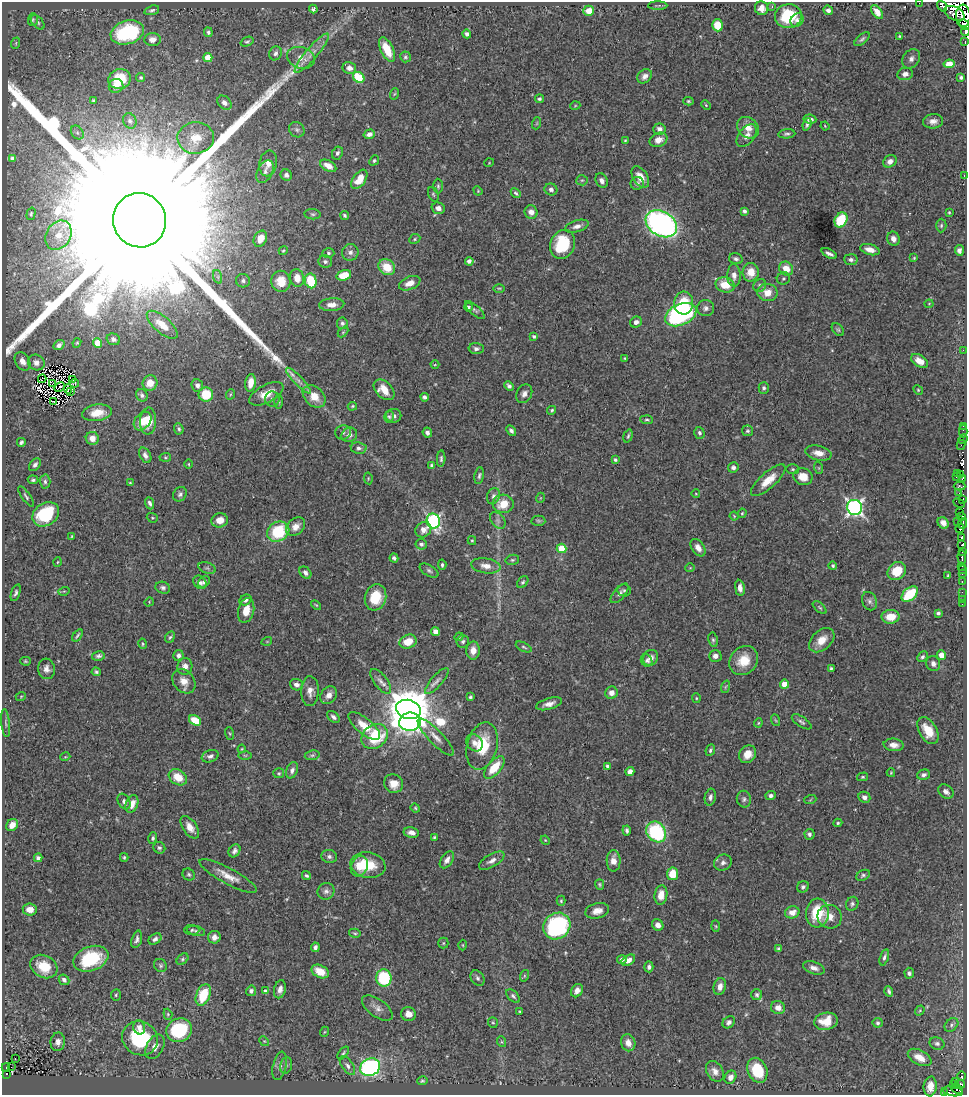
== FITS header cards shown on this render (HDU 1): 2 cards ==
NAXIS1  =                  965
NAXIS2  =                 1093

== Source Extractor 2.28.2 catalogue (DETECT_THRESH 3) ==
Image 965 x 1093 px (HDU 1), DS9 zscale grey, 1 PNG px = 1 image px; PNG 969 x 1097 px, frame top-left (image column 1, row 1093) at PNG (2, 2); each listed source drawn as its Kron ellipse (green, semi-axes under 4 px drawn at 4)
Background 0.636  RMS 0.018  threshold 0.0541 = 3 sigma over >= 5 px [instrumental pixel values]
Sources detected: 520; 15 with non-positive FLUX_AUTO (blend fragments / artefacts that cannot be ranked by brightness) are neither listed nor drawn; of the other 505, the 500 brightest by FLUX_AUTO listed and drawn (5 fainter detections omitted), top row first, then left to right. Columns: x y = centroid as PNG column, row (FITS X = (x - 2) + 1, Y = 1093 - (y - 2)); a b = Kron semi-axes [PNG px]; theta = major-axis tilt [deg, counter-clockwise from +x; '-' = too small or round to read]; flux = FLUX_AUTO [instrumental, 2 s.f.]
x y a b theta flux
919 3 2 2 - 3.6
658 6 9 4 1 1.8
942 6 6 4 -55 140
772 7 3 3 - 1.3
762 8 7 6 - 8.9
313 9 4 3 - 2.6
152 10 8 4 18 2.8
828 10 5 4 - 4
589 11 5 5 - 16
877 12 8 4 -54 7.9
954 13 11 6 -28 65
788 16 13 12 - 49
963 16 11 7 89 430
33 20 6 5 - 2
797 20 7 6 - 4.3
38 22 8 5 -46 3
964 24 6 4 -45 170
718 25 6 5 - 25
127 32 17 11 17 110
208 32 5 4 - 2.3
965 32 4 2 - 81
467 34 4 4 - 3.9
900 36 3 3 - 1.5
152 39 8 6 5 7.8
862 39 9 4 41 2.9
965 41 3 2 - 23
247 42 7 4 21 2
16 43 6 3 72 1.4
387 49 13 6 -64 28
275 53 7 6 - 3.9
312 53 25 6 50 13
405 57 5 5 - 2.2
208 58 4 4 - 19
301 58 14 10 -17 13
911 59 10 8 57 5.9
949 64 5 4 - 11
349 68 7 6 - 6.7
905 74 8 6 11 7
645 76 8 6 42 5.6
141 77 4 4 - 1.5
359 77 6 5 - 51
961 77 3 3 - 1.9
120 79 11 10 - 26
116 86 7 6 - 6.6
394 94 6 3 70 1.4
539 99 4 4 - 2.3
93 100 3 2 - 1.2
688 101 5 4 - 1.7
224 103 8 6 -43 5.3
706 105 5 3 - 1.1
575 106 5 3 - 1
810 119 6 4 -8 4
130 121 8 6 -63 4
933 121 10 7 6 6.7
537 123 6 4 72 1.4
807 124 6 3 71 2.7
825 126 4 3 - 1
748 128 12 9 -43 12
659 129 6 5 - 4.9
297 130 8 7 - 3.4
77 133 7 5 -54 3.2
369 134 6 4 17 5
787 134 8 4 6 2.8
747 135 13 7 52 8
196 138 18 16 6 20
625 140 3 2 - 1.1
658 140 9 6 24 9.4
337 153 7 5 64 3.4
12 159 4 4 - 3.3
374 160 5 4 - 1.7
890 161 7 5 34 5.9
268 163 13 9 78 11
489 163 5 3 - 0.9
328 166 8 5 -28 9.6
265 172 12 7 62 5.8
286 175 6 5 - 3.4
964 175 3 2 - 1.2
640 177 12 7 -58 15
359 179 11 6 55 19
582 180 5 5 - 2
602 181 7 6 - 5
637 183 6 6 - 3
438 186 7 5 -90 2.5
551 189 6 6 - 4
478 191 5 4 - 1.1
516 193 6 4 -43 2.4
433 194 8 5 -70 2
438 208 7 5 -17 7
744 211 4 4 - 2.7
531 212 7 6 - 6.6
949 212 3 3 - 1.3
31 214 6 4 75 1.6
313 214 8 5 -7 2.3
344 215 4 3 - 2
140 220 27 26 - 310000
841 220 8 6 63 54
661 224 17 12 -31 380
941 225 7 5 88 2.1
577 226 12 5 17 5.7
58 235 15 12 58 18
260 239 8 6 64 14
415 239 6 4 26 1.7
893 239 7 6 - 6.6
562 244 15 12 67 57
870 250 10 5 -16 9.6
959 250 5 4 - 3.8
283 251 4 3 - 1.7
350 252 8 8 - 5.2
328 253 6 4 -3 2
829 254 8 3 -27 4.2
914 258 4 3 - 1.1
736 259 7 5 -17 3.1
851 260 7 5 -6 3.4
469 261 4 4 - 5.6
325 262 7 6 - 3.2
387 267 9 7 -40 25
786 269 7 6 - 16
751 272 9 8 - 17
344 275 7 5 17 23
734 275 11 6 -88 7.5
218 277 7 4 -72 2.6
297 278 9 7 -80 11
783 278 7 6 - 2.6
243 281 7 6 - 3.8
281 281 10 9 - 19
311 281 7 5 -79 41
410 283 11 6 23 11
725 285 9 7 -14 24
760 285 7 6 - 2.7
499 288 6 3 0 1.4
767 292 10 8 -10 14
684 303 11 9 87 30
929 304 4 4 - 1.4
332 305 12 6 4 8.5
468 307 4 4 - 2.3
706 308 8 8 - 4.5
475 310 12 5 -41 3.1
681 315 16 10 24 220
636 322 6 5 - 4.5
342 323 6 5 - 2.8
162 325 19 8 -41 15
838 330 7 5 -48 2.3
343 332 6 4 45 1.3
534 336 4 3 - 2.3
113 339 7 6 - 4.6
77 343 5 4 - 1.5
97 343 5 4 - 30
59 345 6 4 38 4.3
476 349 7 5 0 3.3
963 350 2 2 - 29
625 358 3 3 - 1.1
23 361 10 7 -58 7.6
920 361 9 6 -32 11
36 363 8 7 - 5.9
435 365 4 3 - 0.93
42 379 4 2 - 0.79
73 380 3 2 - 1.3
298 381 17 4 -46 6.7
52 383 4 2 - 0.92
74 383 5 3 - 1.3
150 383 8 7 - 15
251 383 9 5 82 15
197 385 6 5 - 4.4
509 386 5 4 - 3.3
60 387 5 2 - 2.1
764 388 5 5 - 2.4
68 389 5 2 - 0.68
384 390 12 8 -44 18
918 390 5 4 - 1.5
71 391 4 2 - 0.96
206 394 7 7 - 36
231 394 5 3 - 1.2
266 394 18 9 28 17
524 394 10 7 62 5.6
142 395 6 5 - 3.2
314 396 13 9 -45 20
425 397 4 3 - 3.4
272 399 8 7 - 4.8
279 401 7 3 -89 1.8
53 402 3 2 - 2.1
352 406 5 4 - 1.4
552 410 4 4 - 2.1
97 413 15 8 9 18
394 416 7 7 - 4.1
389 417 6 5 - 2
647 420 6 3 -4 1.8
143 421 10 7 50 18
148 421 13 8 88 19
963 426 2 2 - 4.1
179 429 6 4 -66 2.4
511 431 6 4 -51 3.5
747 431 5 5 - 2.3
963 431 6 2 -90 4.8
343 432 8 7 - 3.5
427 433 5 4 - 4
699 433 6 5 - 2.7
349 435 8 7 - 5.7
628 436 7 4 73 2
92 438 6 6 - 10
963 439 5 3 - 4.7
21 442 4 3 - 2.4
961 445 5 3 - 7.7
359 448 8 5 -8 3.9
818 453 13 7 -12 10
145 455 8 5 -61 5.1
165 457 6 4 5 1.7
441 459 8 4 86 2.6
615 460 4 4 - 2
188 464 5 3 - 1.1
35 465 7 5 51 3.7
432 465 4 3 - 2.9
733 467 5 5 - 3.4
819 468 6 4 -71 1.3
793 469 6 5 - 2
958 473 3 2 - 4.5
961 474 3 2 - 17
479 476 8 4 80 2.7
956 476 3 2 - 6.6
803 477 10 8 -20 16
368 478 6 4 -80 1.4
963 478 3 2 - 30
33 480 5 4 - 2.2
768 480 22 8 42 19
45 482 7 5 -87 2.9
130 483 3 3 - 1.3
960 486 6 3 -1 37
959 493 3 2 - 10
180 494 8 6 55 3.4
696 494 4 3 - 0.94
26 496 12 4 -54 2.7
493 496 8 6 67 4.4
540 498 5 3 - 0.94
963 500 4 3 - 56
150 503 6 4 -68 3.8
959 503 6 2 -28 15
503 504 10 9 - 26
854 507 7 7 - 410
742 513 5 3 - 1.3
959 513 2 2 - 13
46 514 14 11 34 71
734 516 4 3 - 1.1
962 516 3 2 - 15
152 518 6 4 -19 1.6
220 520 8 7 - 12
498 520 9 6 -50 4
433 521 7 6 - 250
538 521 7 5 -2 2.1
958 521 3 2 - 1.8
943 523 6 5 - 6.8
963 523 5 3 - 2.5
296 527 10 8 40 9.9
960 528 4 3 - 51
423 530 8 7 - 8.5
278 532 11 9 31 64
72 536 3 3 - 1.1
962 537 4 2 - 71
472 540 4 4 - 1.4
421 544 6 5 - 3.3
962 545 4 3 - 150
561 548 5 4 - 34
698 548 10 6 -54 8.4
962 551 2 2 - 34
962 557 7 3 -88 110
394 558 4 3 - 2.6
512 560 7 5 13 2.1
57 562 5 3 - 1.1
442 565 5 3 - 2.3
486 566 14 7 -9 10
833 566 4 4 - 2
962 566 3 3 - 16
207 568 9 5 -20 3.1
690 568 5 3 - 0.97
962 570 3 2 - 9.6
429 571 10 5 -31 3.1
897 571 10 8 44 29
305 573 7 5 -48 3.9
962 573 3 2 - 9.9
948 575 3 3 - 1.3
962 581 3 2 - 8.6
200 582 7 5 -46 3.9
204 582 6 5 - 3.3
523 582 7 5 52 2.3
163 588 7 6 - 3.2
740 588 8 4 -82 6.4
624 590 7 6 - 2.9
64 591 5 3 - 1.2
962 592 2 2 - 2.7
16 593 9 4 72 3.1
620 593 12 5 49 4.5
910 594 9 6 41 54
375 597 13 10 73 33
245 600 6 5 - 3.5
962 600 2 2 - 2
869 601 9 7 -67 4.2
149 602 5 4 - 1.2
962 604 2 2 - 2.5
316 605 6 3 -44 1.3
820 607 8 4 -41 2
246 610 12 8 76 17
938 613 4 4 - 2.8
891 617 9 7 2 21
435 632 4 4 - 7.5
77 635 7 3 54 2.1
170 637 6 4 68 2.1
459 637 4 4 - 1.3
713 640 7 5 -80 2.3
822 640 14 9 42 16
267 641 5 3 - 0.94
463 641 6 6 - 3
408 642 9 6 24 18
143 644 5 4 - 1.5
524 647 8 3 -26 2.1
473 650 9 6 89 9.6
178 655 5 5 - 3.7
941 655 5 4 - 10
98 656 6 4 13 3.2
715 656 6 6 - 6.4
922 657 6 4 44 2.8
651 658 8 7 - 7.1
647 660 6 5 - 3
744 660 15 13 48 25
25 661 5 4 - 1.6
933 664 7 7 - 4.8
185 667 8 7 - 7.3
831 668 3 3 - 1.8
46 669 10 8 -83 6.6
96 672 4 4 - 2.1
184 681 13 10 -50 12
381 681 14 6 -53 6.9
437 681 16 5 48 5.8
785 684 4 4 - 22
296 685 7 5 -19 5.3
725 687 6 4 71 1.7
310 691 15 9 88 10
611 693 6 6 - 8.1
329 695 10 7 52 7.7
21 696 5 3 - 1.1
470 697 4 3 - 2
696 698 5 4 - 1.3
549 704 13 5 16 7.7
408 709 13 9 -16 6400
333 717 7 5 -41 3.5
195 720 6 4 -34 28
775 720 6 3 -70 1.4
410 722 11 9 10 280
802 722 11 5 -34 3.2
6 723 14 4 -84 3.4
758 723 4 4 - 1.4
364 726 19 8 -40 20
928 731 14 8 -59 23
230 733 6 3 -71 1.3
375 736 14 11 36 65
436 737 25 7 -46 11
475 743 9 7 -50 6.7
894 745 10 6 -6 8.1
482 746 24 15 75 46
242 749 4 3 - 1.2
710 750 6 4 64 2.4
748 754 9 8 - 12
245 755 6 4 -1 1.8
312 755 7 5 8 2.4
210 756 9 6 19 4.5
65 757 5 3 - 1
607 766 4 3 - 2.6
494 767 13 6 49 29
292 770 8 5 66 4.5
630 771 5 4 - 6.2
279 773 5 5 - 1.7
891 773 4 3 - 1.2
924 775 6 5 - 3.5
178 777 10 7 -32 20
862 777 5 4 - 1.5
394 784 10 9 - 15
946 792 8 6 -38 4.9
771 796 5 4 - 3.5
710 797 8 5 78 4.1
864 797 6 5 - 5.3
744 799 8 7 - 3.7
810 800 6 4 19 1.3
124 801 8 5 -60 4.1
132 804 9 6 69 12
415 808 5 4 - 1.4
838 823 4 4 - 1.6
12 825 6 5 - 10
190 827 13 7 -56 11
627 830 5 3 - 2.5
411 832 8 5 -11 6.9
656 832 11 9 -50 100
809 834 5 5 - 3.9
434 837 3 3 - 1.5
153 838 6 4 74 2.2
545 840 5 4 - 1.3
159 848 6 5 - 2.4
234 851 7 5 57 4.3
124 857 4 3 - 1.7
329 857 8 6 -17 4
38 858 4 4 - 3.8
447 860 9 5 55 6.9
492 861 14 6 30 6.4
614 861 11 7 -89 11
723 863 9 8 - 4.7
368 865 17 12 -10 35
359 866 11 8 64 26
673 874 6 5 - 25
189 875 6 5 - 2.3
863 875 7 5 28 2.7
228 876 32 8 -28 16
306 876 5 3 - 2.1
600 884 5 4 - 1.8
803 887 6 5 - 2.8
326 891 9 8 - 4.8
661 895 10 6 81 12
561 901 5 4 - 1.7
852 904 7 6 - 3
30 910 7 6 - 11
597 911 12 7 13 9.1
792 912 7 6 - 10
817 913 14 11 85 46
830 917 12 11 - 11
658 925 6 5 - 7.3
557 926 14 12 43 160
716 926 5 3 - 1.3
192 930 7 5 -2 2.2
196 931 9 4 -12 2.8
355 933 6 4 -13 1.7
214 937 6 6 - 7.1
137 939 9 5 73 4
155 939 7 5 31 4.1
443 943 5 5 - 1.7
463 945 5 3 - 1.2
315 947 5 4 - 3.7
779 949 4 4 - 3.8
884 957 8 4 72 3.2
91 959 18 12 21 66
182 959 6 5 - 2.3
622 959 5 4 - 3.5
628 960 7 5 30 8.1
160 965 7 6 - 2.6
44 966 14 11 -29 32
649 967 5 4 - 3.9
814 968 11 6 -18 6.2
320 971 9 6 -28 19
909 973 5 4 - 3
524 976 6 4 72 1.5
384 978 8 7 - 70
477 978 8 6 -58 3.5
64 980 6 5 - 4
720 987 8 6 77 7.5
280 989 9 6 75 6
251 991 5 5 - 3.7
265 991 4 3 - 4.2
577 991 7 5 57 6.3
889 991 5 3 - 2.3
116 995 6 5 - 2.1
203 995 11 7 68 42
757 995 5 5 - 2.4
513 996 8 5 -46 2.8
377 1008 18 9 -35 8.7
778 1008 7 6 - 8.1
920 1010 5 4 - 1.3
520 1011 4 2 - 1.2
168 1014 5 4 - 1.6
408 1014 7 7 - 11
826 1021 12 8 10 21
729 1022 7 5 41 4.7
493 1023 5 5 - 1.6
878 1023 5 5 - 2.6
952 1025 8 5 43 3.3
139 1027 7 6 - 5.9
179 1030 13 11 26 89
324 1032 5 3 - 1.1
140 1038 18 16 -29 88
264 1041 5 4 - 1.3
58 1042 9 7 80 7.3
502 1042 5 3 - 1.5
628 1043 9 7 -71 9.4
937 1043 7 6 - 3.3
155 1047 13 8 61 10
343 1053 7 3 51 2.1
920 1057 13 7 -28 13
15 1059 3 2 - 1.9
286 1065 8 6 78 2.9
280 1066 14 6 77 5.8
347 1066 11 5 -55 4.3
11 1067 2 2 - 1.1
370 1067 10 8 24 250
6 1068 4 2 - 16
757 1070 13 9 -67 34
715 1071 11 8 -58 7.4
6 1074 3 2 - 15
962 1076 5 3 - 79
730 1077 7 5 59 5.2
422 1081 5 4 - 1.8
955 1081 3 3 - 19
953 1084 3 2 - 22
960 1084 5 3 - 23
930 1086 10 6 84 12
957 1089 6 3 -34 22
953 1091 10 5 -10 26
944 1093 3 2 - 8
At the frame edge (FLAGS 8, measured only in part): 6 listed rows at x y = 919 3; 963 16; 964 24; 965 32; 965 41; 944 1093
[5 fainter detections neither listed nor drawn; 15 non-positive-flux detections neither listed nor drawn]